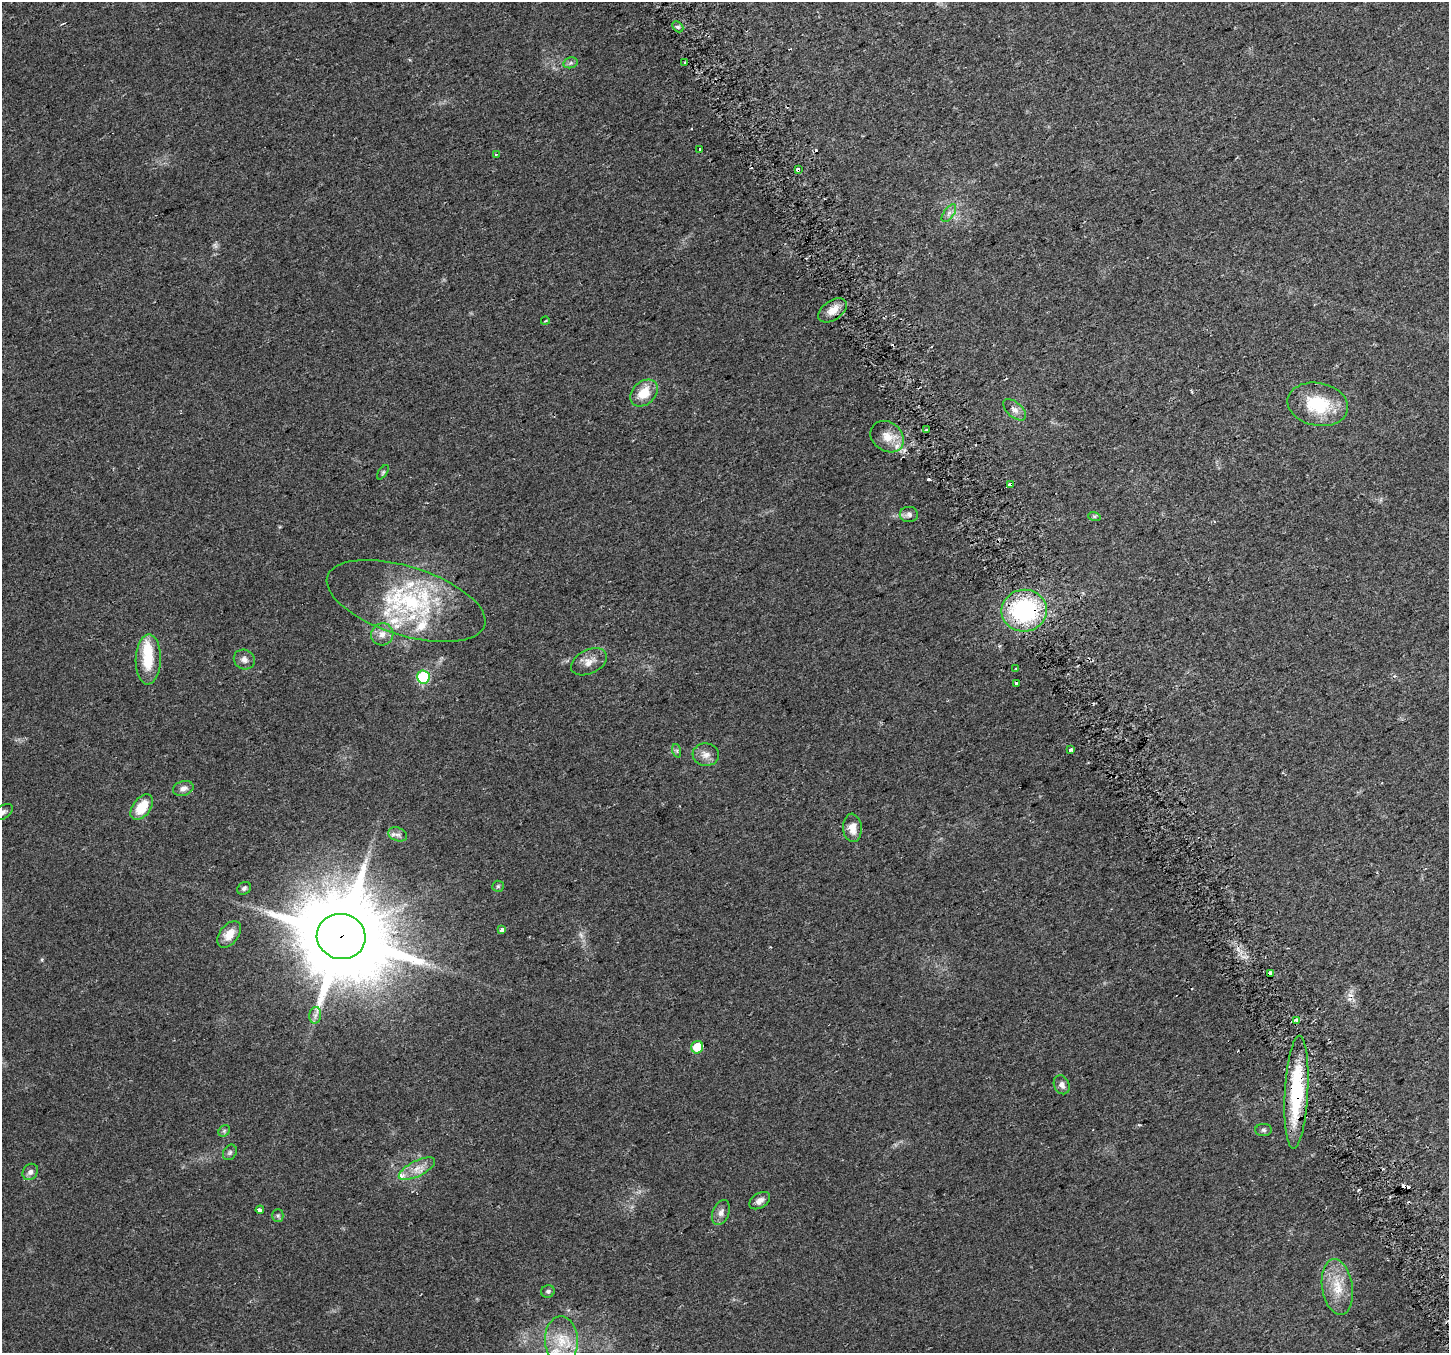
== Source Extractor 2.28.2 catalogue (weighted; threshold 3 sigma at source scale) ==
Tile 6 of 4 x 4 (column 2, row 2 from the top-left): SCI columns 1476-2922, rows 2824-4174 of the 5848 x 5706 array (HDU 1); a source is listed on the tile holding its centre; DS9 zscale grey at full resolution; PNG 1451 x 1355 px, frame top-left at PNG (2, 2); each listed source drawn as its Kron ellipse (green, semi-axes under 4 px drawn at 4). Shown black and unused: <1% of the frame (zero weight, under 2 of 3 exposures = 2% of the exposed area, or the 3 px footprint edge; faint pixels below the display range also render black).
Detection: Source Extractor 2.28.2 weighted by HDU 2 'WHT'; one run over the whole footprint, this tile lists its part. Background 0.0511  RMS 0.0081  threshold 0.0365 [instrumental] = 3 sigma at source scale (4.5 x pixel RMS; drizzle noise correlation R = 1.50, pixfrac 1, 0.0396/0.0396 arcsec/px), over >= 5 px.
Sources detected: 76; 1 too faint to see at this stretch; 1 inside a brighter object's white glare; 9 cosmic-ray / hot-pixel residue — neither listed nor drawn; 7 inside a brighter listed object's ellipse — not listed separately; the other 58 listed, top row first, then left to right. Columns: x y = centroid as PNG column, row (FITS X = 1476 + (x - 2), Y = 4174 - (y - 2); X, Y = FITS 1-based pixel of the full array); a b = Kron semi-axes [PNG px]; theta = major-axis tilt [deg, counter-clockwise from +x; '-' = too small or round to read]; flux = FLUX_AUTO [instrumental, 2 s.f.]
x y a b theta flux
678 27 6 4 -44 1.7
570 63 7 5 13 1.7
685 63 3 2 - 0.99
700 149 3 3 - 6.3
496 154 3 2 - 1.4
798 169 4 3 - 4.5
949 213 10 5 55 2.9
832 310 16 9 35 8.3
545 321 4 2 - 0.68
644 393 15 11 41 15
1318 404 30 21 -11 36
1015 410 14 7 -42 4.4
927 430 3 2 - 0.93
887 437 18 14 -38 12
383 472 8 4 54 1.2
1010 484 3 3 - 16
909 514 9 7 -2 3
1094 516 6 4 -19 1.4
406 601 82 34 -17 100
1024 611 22 21 - 93
382 634 11 11 - 6.5
244 659 11 9 -30 4
148 660 25 12 88 25
589 662 19 12 26 7.7
1016 668 3 2 - 0.91
423 677 6 6 - 69
1016 684 4 3 - 6.4
1071 750 4 3 - 2.7
677 751 7 4 -72 1.3
706 755 13 11 -6 6
183 788 10 7 18 3.9
142 807 14 9 54 18
3 812 11 6 30 3.3
852 828 14 9 -85 7.8
398 834 10 6 -20 2.8
498 886 6 5 - 1.3
244 888 7 6 - 1.8
502 930 4 3 - 9.4
229 934 15 9 53 9.7
341 936 24 22 -15 13000
1270 973 4 3 - 14
315 1015 8 6 82 2.9
1296 1020 4 3 - 9.7
697 1047 6 6 - 19
1062 1085 10 7 -65 3.5
1296 1092 56 11 87 64
1263 1130 8 6 -1 1.9
224 1131 6 5 - 1.4
230 1152 8 6 57 2
417 1169 20 7 27 8.5
30 1172 9 7 50 3.4
760 1201 11 7 33 4.3
260 1210 4 3 - 10
721 1213 13 8 70 4.3
278 1216 6 5 - 1.3
1337 1287 28 15 -81 19
548 1291 7 6 - 1.7
561 1340 24 16 -88 21
Overlapping masked pixels (flux is a lower limit): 6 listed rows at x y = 798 169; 1010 484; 1024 611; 1016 684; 341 936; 1296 1092
Isophote crosses this tile's border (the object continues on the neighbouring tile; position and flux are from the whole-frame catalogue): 1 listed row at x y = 3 812